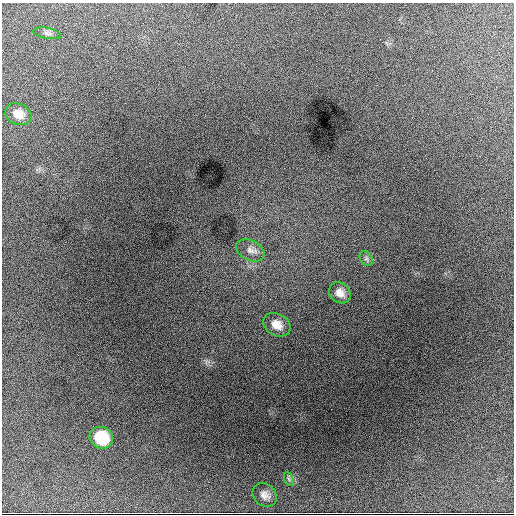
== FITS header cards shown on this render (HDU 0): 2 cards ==
NAXIS1  =                  512 / Axis length
NAXIS2  =                  512 / Axis length

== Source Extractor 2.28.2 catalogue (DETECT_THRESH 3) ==
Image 512 x 512 px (HDU 0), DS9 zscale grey, 1 PNG px = 1 image px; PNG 516 x 516 px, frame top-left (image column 1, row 512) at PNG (2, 3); each listed source drawn as its Kron ellipse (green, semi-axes under 4 px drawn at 4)
Background 3410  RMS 55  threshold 166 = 3 sigma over >= 5 px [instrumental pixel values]
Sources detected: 9; all 9 listed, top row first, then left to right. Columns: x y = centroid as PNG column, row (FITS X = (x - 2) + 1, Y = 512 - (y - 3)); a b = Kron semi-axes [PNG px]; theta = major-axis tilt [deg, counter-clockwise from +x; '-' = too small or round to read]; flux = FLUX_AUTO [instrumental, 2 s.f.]
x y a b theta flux
47 33 14 5 -10 13000
18 114 14 10 -22 37000
250 250 15 10 -27 27000
366 259 7 6 - 10000
340 293 12 9 -40 30000
277 325 14 11 -30 40000
101 438 12 10 -29 130000
289 479 7 4 -71 8100
265 495 13 11 -39 26000